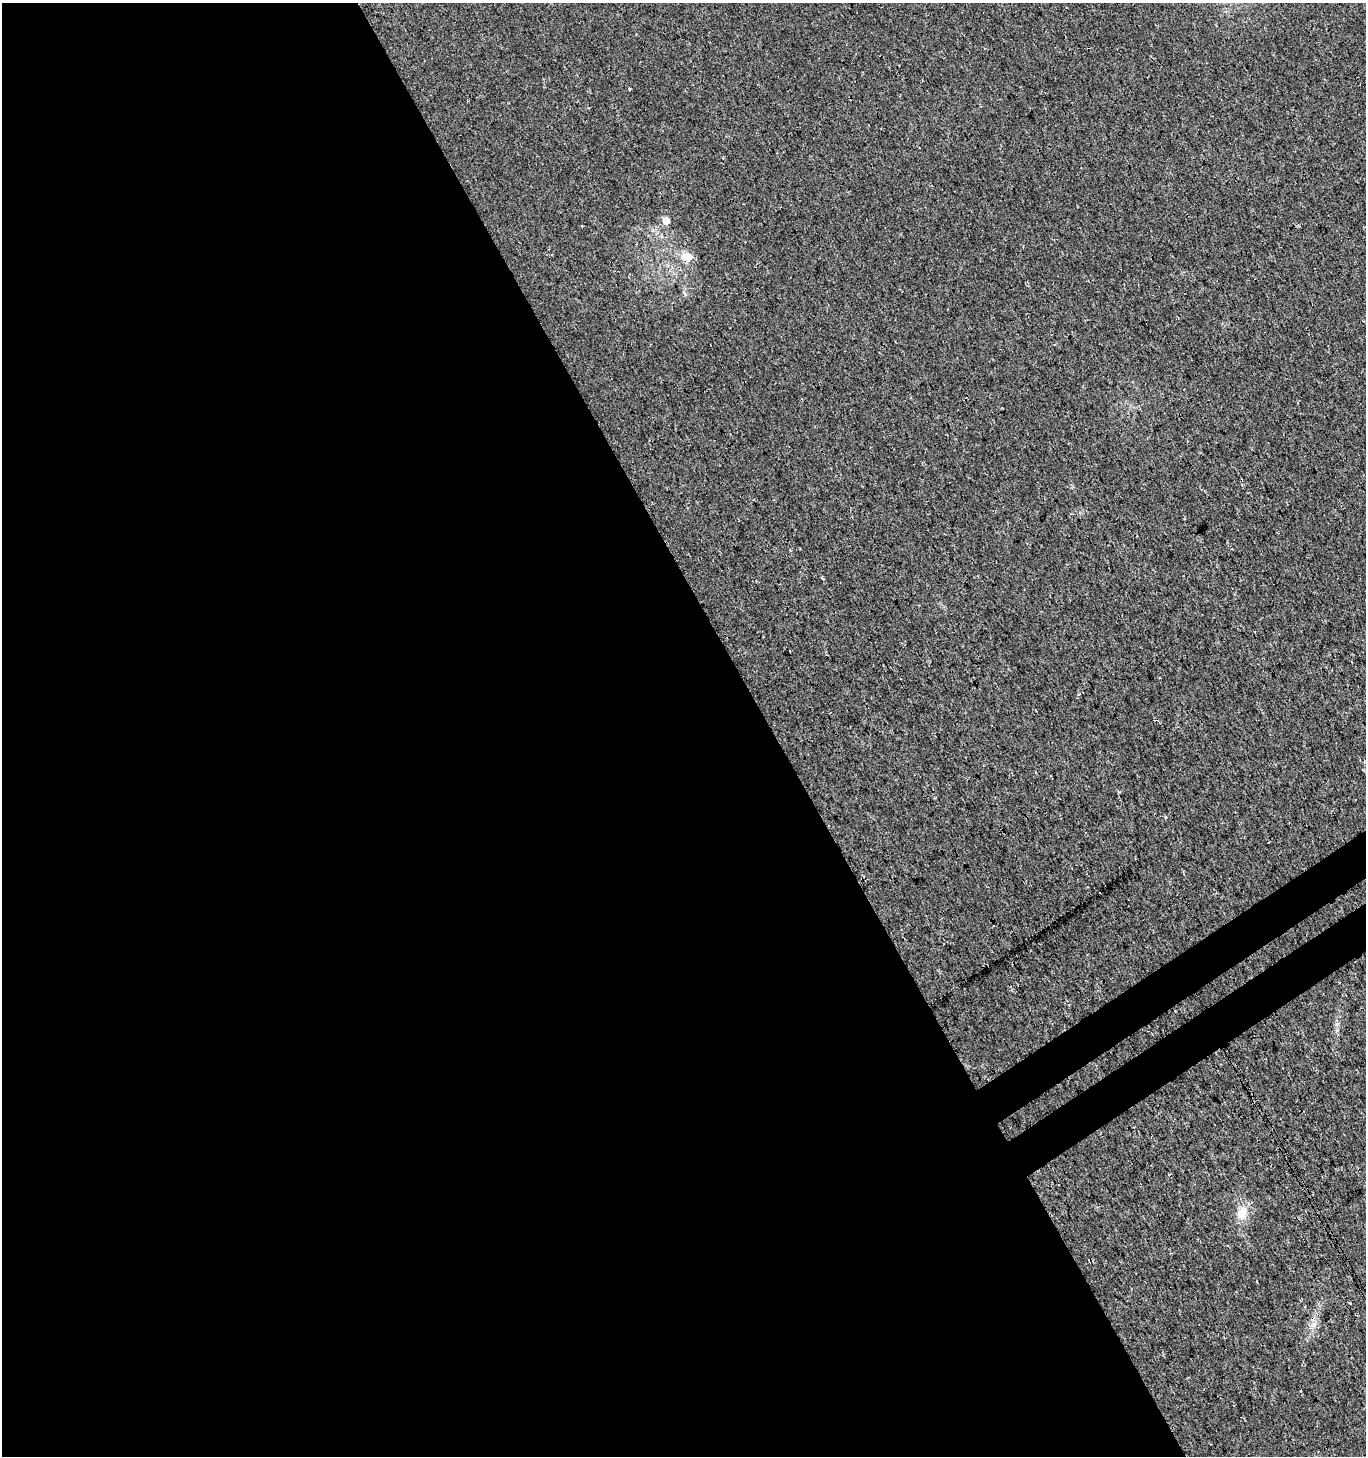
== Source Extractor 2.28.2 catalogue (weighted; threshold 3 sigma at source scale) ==
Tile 9 of 4 x 4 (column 1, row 3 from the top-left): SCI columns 206-1569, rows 1504-2957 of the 5806 x 5921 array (HDU 1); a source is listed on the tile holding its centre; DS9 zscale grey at full resolution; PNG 1368 x 1458 px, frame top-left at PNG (2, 3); no overlay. Shown black and unused: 58% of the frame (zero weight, under 3 of 4 exposures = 5% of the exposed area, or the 3 px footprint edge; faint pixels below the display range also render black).
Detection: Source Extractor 2.28.2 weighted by HDU 2 'WHT'; one run over the whole footprint, this tile lists its part. Background 0.0165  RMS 0.007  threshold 0.0317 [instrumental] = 3 sigma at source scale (4.5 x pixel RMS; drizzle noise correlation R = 1.50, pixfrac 1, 0.0396/0.0396 arcsec/px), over >= 5 px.
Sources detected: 5; all 5 listed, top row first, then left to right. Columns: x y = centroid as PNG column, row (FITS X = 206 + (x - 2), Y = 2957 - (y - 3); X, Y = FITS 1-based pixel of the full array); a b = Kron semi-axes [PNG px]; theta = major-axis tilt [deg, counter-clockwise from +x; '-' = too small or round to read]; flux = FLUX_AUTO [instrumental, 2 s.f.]
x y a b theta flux
629 89 3 3 - 1.8
666 220 6 6 - 7
687 257 6 6 - 17
1242 1213 20 13 82 10
1314 1324 7 4 71 2.2
Overlapping masked pixels (flux is a lower limit): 1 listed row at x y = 687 257